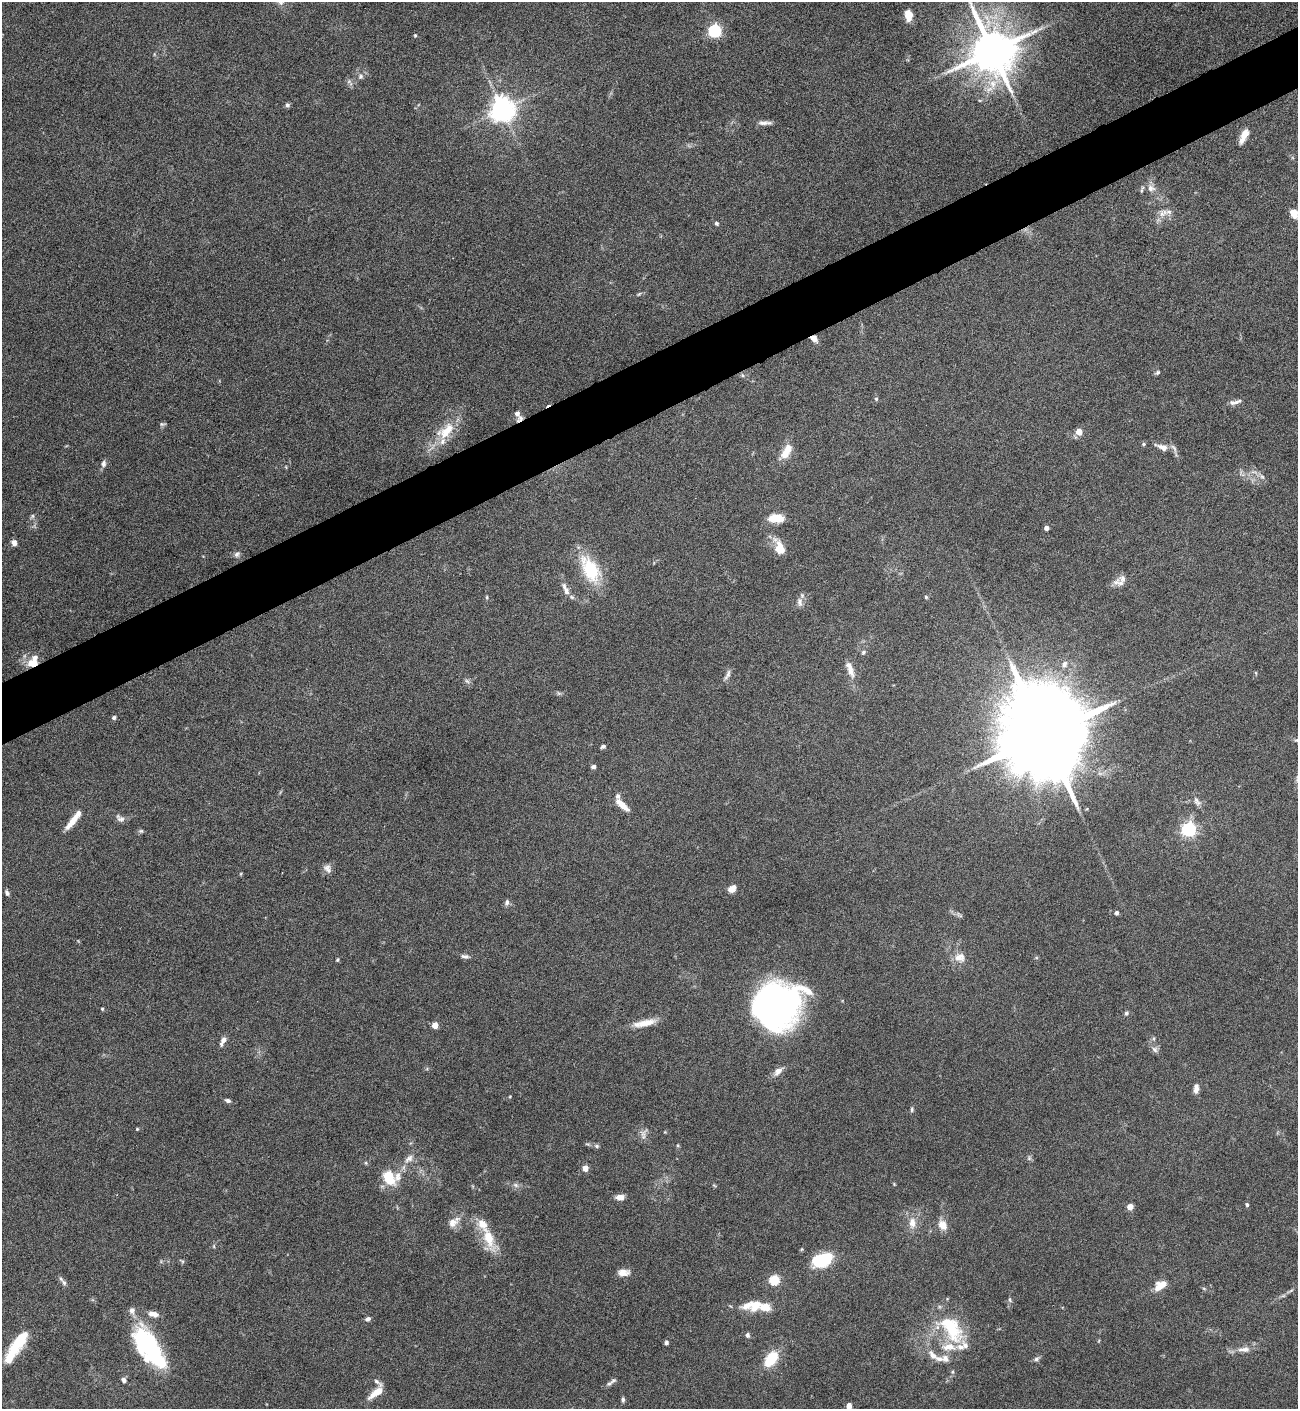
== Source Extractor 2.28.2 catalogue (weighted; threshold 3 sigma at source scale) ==
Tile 10 of 4 x 4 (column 2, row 3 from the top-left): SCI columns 1447-2742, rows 1408-2814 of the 5617 x 5627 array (HDU 1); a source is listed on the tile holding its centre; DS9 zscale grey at full resolution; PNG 1300 x 1411 px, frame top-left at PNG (2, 2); no overlay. Shown black and unused: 4% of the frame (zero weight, under 4 of 8 exposures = <1% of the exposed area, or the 3 px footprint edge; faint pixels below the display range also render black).
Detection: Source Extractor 2.28.2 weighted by HDU 2 'WHT'; one run over the whole footprint, this tile lists its part. Background 0.0778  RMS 0.0045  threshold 0.0184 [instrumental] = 3 sigma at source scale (4.09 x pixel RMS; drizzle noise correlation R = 1.36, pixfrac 0.8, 0.05/0.05 arcsec/px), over >= 5 px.
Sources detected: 148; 2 inside a brighter object's white glare — not listed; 23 inside a brighter listed object's ellipse — not listed separately; the other 123 listed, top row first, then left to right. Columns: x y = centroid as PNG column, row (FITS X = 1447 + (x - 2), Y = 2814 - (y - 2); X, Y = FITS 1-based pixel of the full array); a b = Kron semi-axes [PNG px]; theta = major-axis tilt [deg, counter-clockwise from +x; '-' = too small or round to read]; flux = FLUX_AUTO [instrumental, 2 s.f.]
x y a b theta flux
908 15 10 7 -82 5.7
715 31 6 5 - 72
415 35 4 4 - 0.51
992 51 13 12 - 2000
361 76 6 6 - 1.1
993 84 13 10 84 5.4
287 105 6 6 - 0.87
502 109 7 7 - 440
765 123 18 5 1 2
1244 136 17 7 65 4.6
1151 188 11 10 - 2.8
1163 213 14 10 30 3.6
1294 214 11 8 -61 4.7
716 223 6 4 -45 0.77
639 294 6 4 44 0.52
814 338 7 5 -38 3.1
1157 373 6 5 - 0.71
742 375 5 5 - 0.72
876 399 5 4 - 0.73
1236 402 16 5 28 1.7
517 413 9 6 -88 2.1
162 424 8 4 -3 0.65
446 431 31 15 40 11
1079 432 4 4 - 7
1144 444 5 4 - 0.61
1162 447 20 8 -22 3.9
785 453 14 10 54 5.4
103 464 8 6 88 1.4
1262 477 8 5 -44 1.2
32 516 6 4 90 0.71
776 518 16 8 0 8
1046 528 4 4 - 2.4
14 543 6 5 - 2
779 547 20 11 -70 5.9
237 554 8 6 57 1.3
590 570 30 16 -62 22
1123 578 12 10 -7 2.5
566 592 10 7 -79 1.9
487 597 5 3 - 0.48
926 597 4 4 - 0.49
800 602 13 7 -86 2.1
863 652 6 5 - 0.74
33 663 14 10 0 6.1
1064 664 9 7 56 1.8
850 670 19 8 -73 3.9
727 675 15 5 63 1.6
467 681 8 4 -44 0.93
114 718 5 5 - 0.84
1044 735 27 19 -71 11000
1297 740 10 5 0 1.2
603 746 6 4 26 0.92
593 767 5 4 - 1.2
1197 801 12 7 -58 1.8
622 805 20 7 -43 4.8
120 818 13 7 -34 1.8
73 820 28 6 52 5.6
1189 829 6 6 - 110
141 831 7 5 1 0.74
327 869 13 9 -53 2.2
732 889 10 7 35 3
7 893 8 4 -57 1
507 902 8 6 82 1.1
1116 913 4 4 - 1.3
465 956 11 5 -7 1.3
960 957 15 12 12 4
337 960 5 4 - 0.51
777 1002 40 36 68 180
102 1009 4 3 - 0.5
1126 1013 6 6 - 0.87
644 1023 29 8 12 5.8
435 1025 4 4 - 5.8
224 1040 9 7 57 1.6
1155 1049 9 8 - 1.5
778 1071 14 8 46 2.7
1196 1089 12 6 83 2.2
228 1100 7 5 -18 1.1
912 1109 6 5 - 0.69
137 1129 3 3 - 0.43
665 1132 4 4 - 0.34
643 1134 16 6 56 2
678 1145 5 3 - 0.45
597 1146 7 5 -16 0.86
1029 1158 6 6 - 0.78
409 1159 14 8 38 2.9
585 1168 4 4 - 4.8
389 1177 15 10 -64 12
894 1184 4 4 - 0.35
516 1185 9 6 -27 1.4
620 1197 8 6 1 3.1
1247 1205 5 4 - 0.64
1130 1207 4 4 - 5.9
453 1222 18 10 41 4.2
912 1223 16 9 -85 4.2
943 1225 11 9 -55 4.6
489 1238 35 13 -71 11
214 1246 6 3 72 0.48
822 1260 14 8 21 41
623 1272 14 8 0 3.4
774 1280 5 5 - 27
64 1283 8 6 -72 1.2
1160 1285 13 7 33 6.4
1283 1296 7 4 19 0.71
1010 1299 7 4 -81 0.67
755 1306 13 11 53 6.3
154 1314 12 6 -10 2.9
368 1319 7 5 25 1.1
951 1328 44 24 -53 24
747 1335 6 5 - 1.1
20 1340 34 14 56 13
666 1342 4 4 - 1.2
149 1346 41 20 -59 53
1245 1349 12 8 6 2.7
933 1355 16 8 -51 3.3
945 1358 12 8 -57 2.3
771 1359 16 9 54 14
1036 1359 7 5 17 0.99
952 1372 5 5 - 0.63
124 1380 6 5 - 1.3
378 1382 16 5 -39 1.5
609 1384 10 6 30 1.4
377 1392 17 6 36 6.3
623 1400 7 4 -89 0.84
849 1406 5 4 - 2.6
Overlapping masked pixels (flux is a lower limit): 3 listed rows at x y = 814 338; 517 413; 33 663
Isophote crosses this tile's border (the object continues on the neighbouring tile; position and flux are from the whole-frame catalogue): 3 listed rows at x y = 1294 214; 1297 740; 849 1406